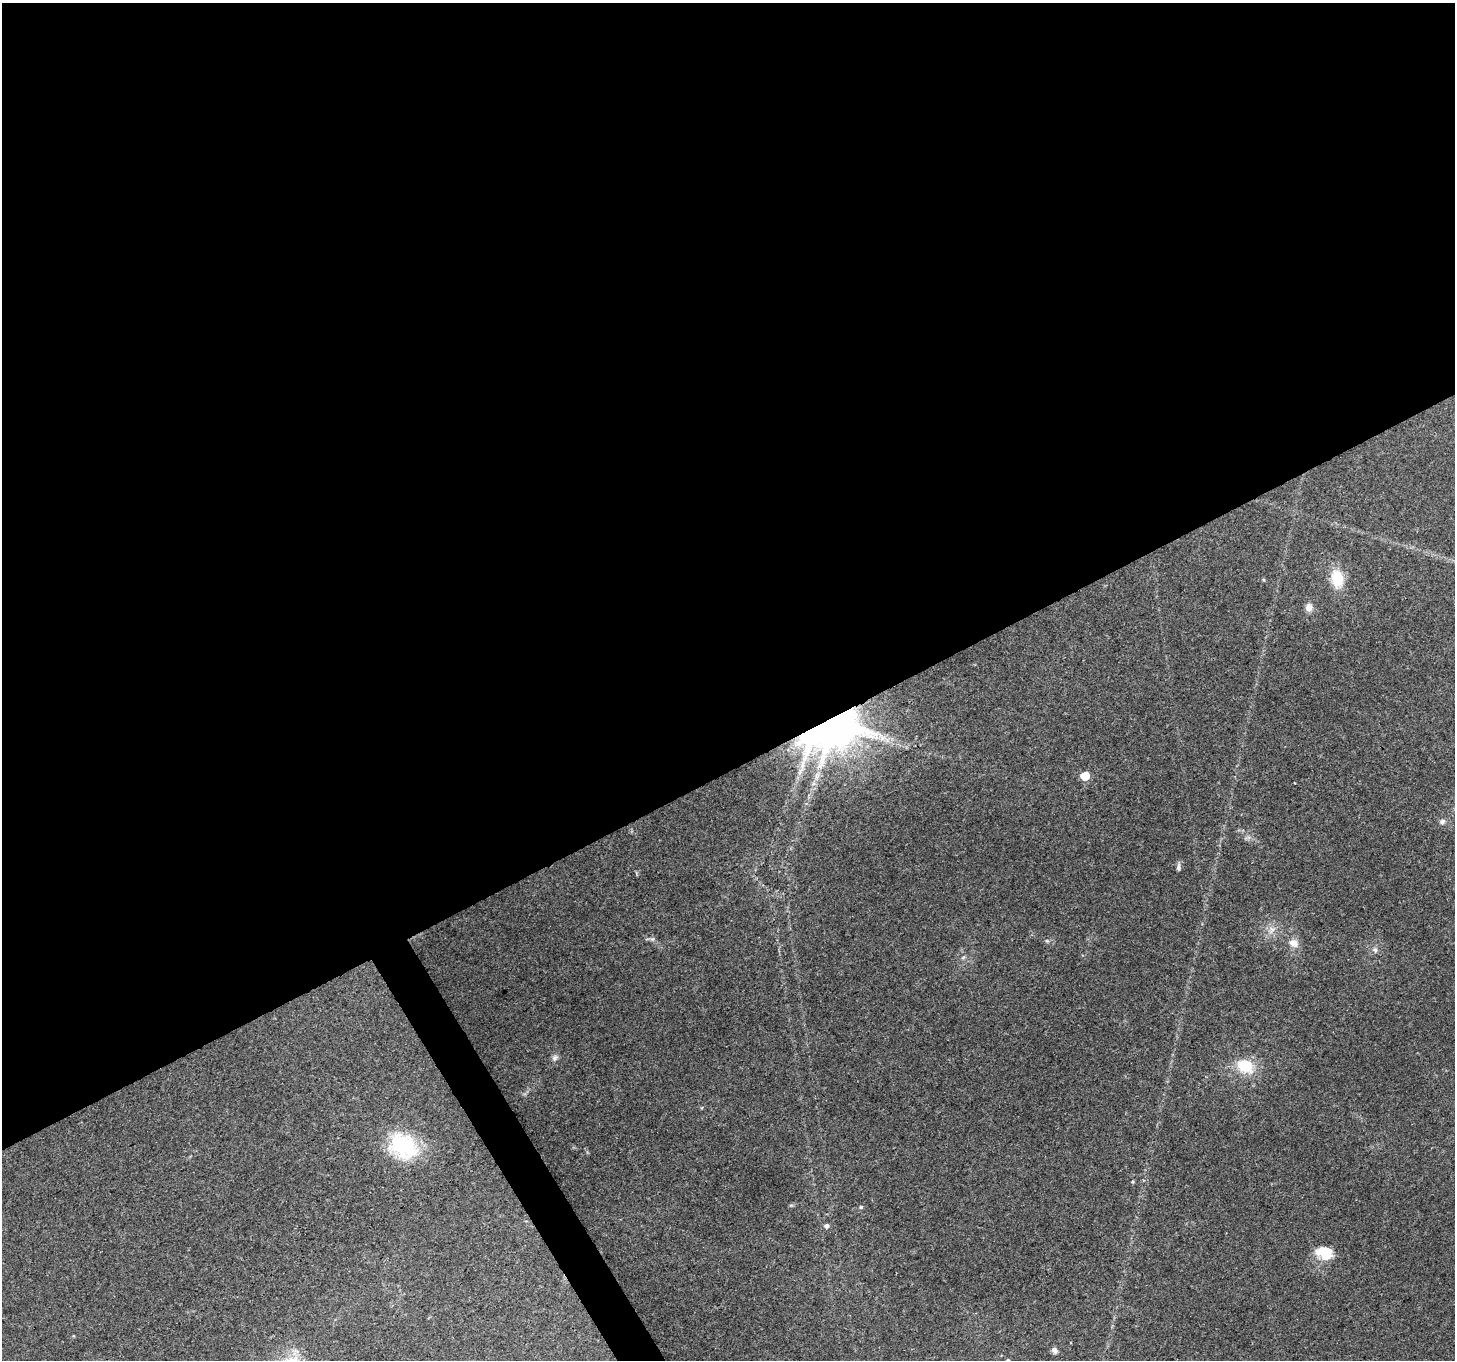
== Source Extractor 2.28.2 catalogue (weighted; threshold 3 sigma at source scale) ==
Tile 2 of 4 x 4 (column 2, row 1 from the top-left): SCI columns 1453-2905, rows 4182-5539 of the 5814 x 5707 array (HDU 1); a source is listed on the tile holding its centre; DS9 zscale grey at full resolution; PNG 1457 x 1362 px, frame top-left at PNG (2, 3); no overlay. Shown black and unused: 58% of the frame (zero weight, under 3 of 4 exposures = <1% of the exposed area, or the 3 px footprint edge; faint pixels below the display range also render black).
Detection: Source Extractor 2.28.2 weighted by HDU 2 'WHT'; one run over the whole footprint, this tile lists its part. Background 0.206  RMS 0.0076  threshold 0.0343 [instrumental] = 3 sigma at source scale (4.5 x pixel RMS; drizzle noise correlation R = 1.50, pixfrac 1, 0.0396/0.0396 arcsec/px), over >= 5 px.
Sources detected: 18; all 18 listed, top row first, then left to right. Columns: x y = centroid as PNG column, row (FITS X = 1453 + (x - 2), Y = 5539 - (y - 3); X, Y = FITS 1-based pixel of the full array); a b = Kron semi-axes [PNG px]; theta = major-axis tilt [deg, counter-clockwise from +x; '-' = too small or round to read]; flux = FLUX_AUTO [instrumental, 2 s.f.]
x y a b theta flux
1337 579 22 15 -80 19
1309 607 10 8 79 4.6
834 725 17 11 29 2500
1085 776 6 5 - 23
1442 821 8 6 17 2.3
1179 867 10 5 -89 2.2
1272 929 8 4 -37 2.6
652 939 6 6 - 1.6
1047 941 6 4 -18 1
1294 943 13 10 -24 6.5
1375 950 8 7 - 2.6
555 1058 9 7 46 2.5
1245 1066 20 15 -29 24
403 1146 37 28 -37 52
861 1207 5 5 - 1
827 1226 6 6 - 2.3
1324 1252 21 15 -15 17
1054 1350 9 7 -56 2.6
Overlapping masked pixels (flux is a lower limit): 1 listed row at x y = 834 725